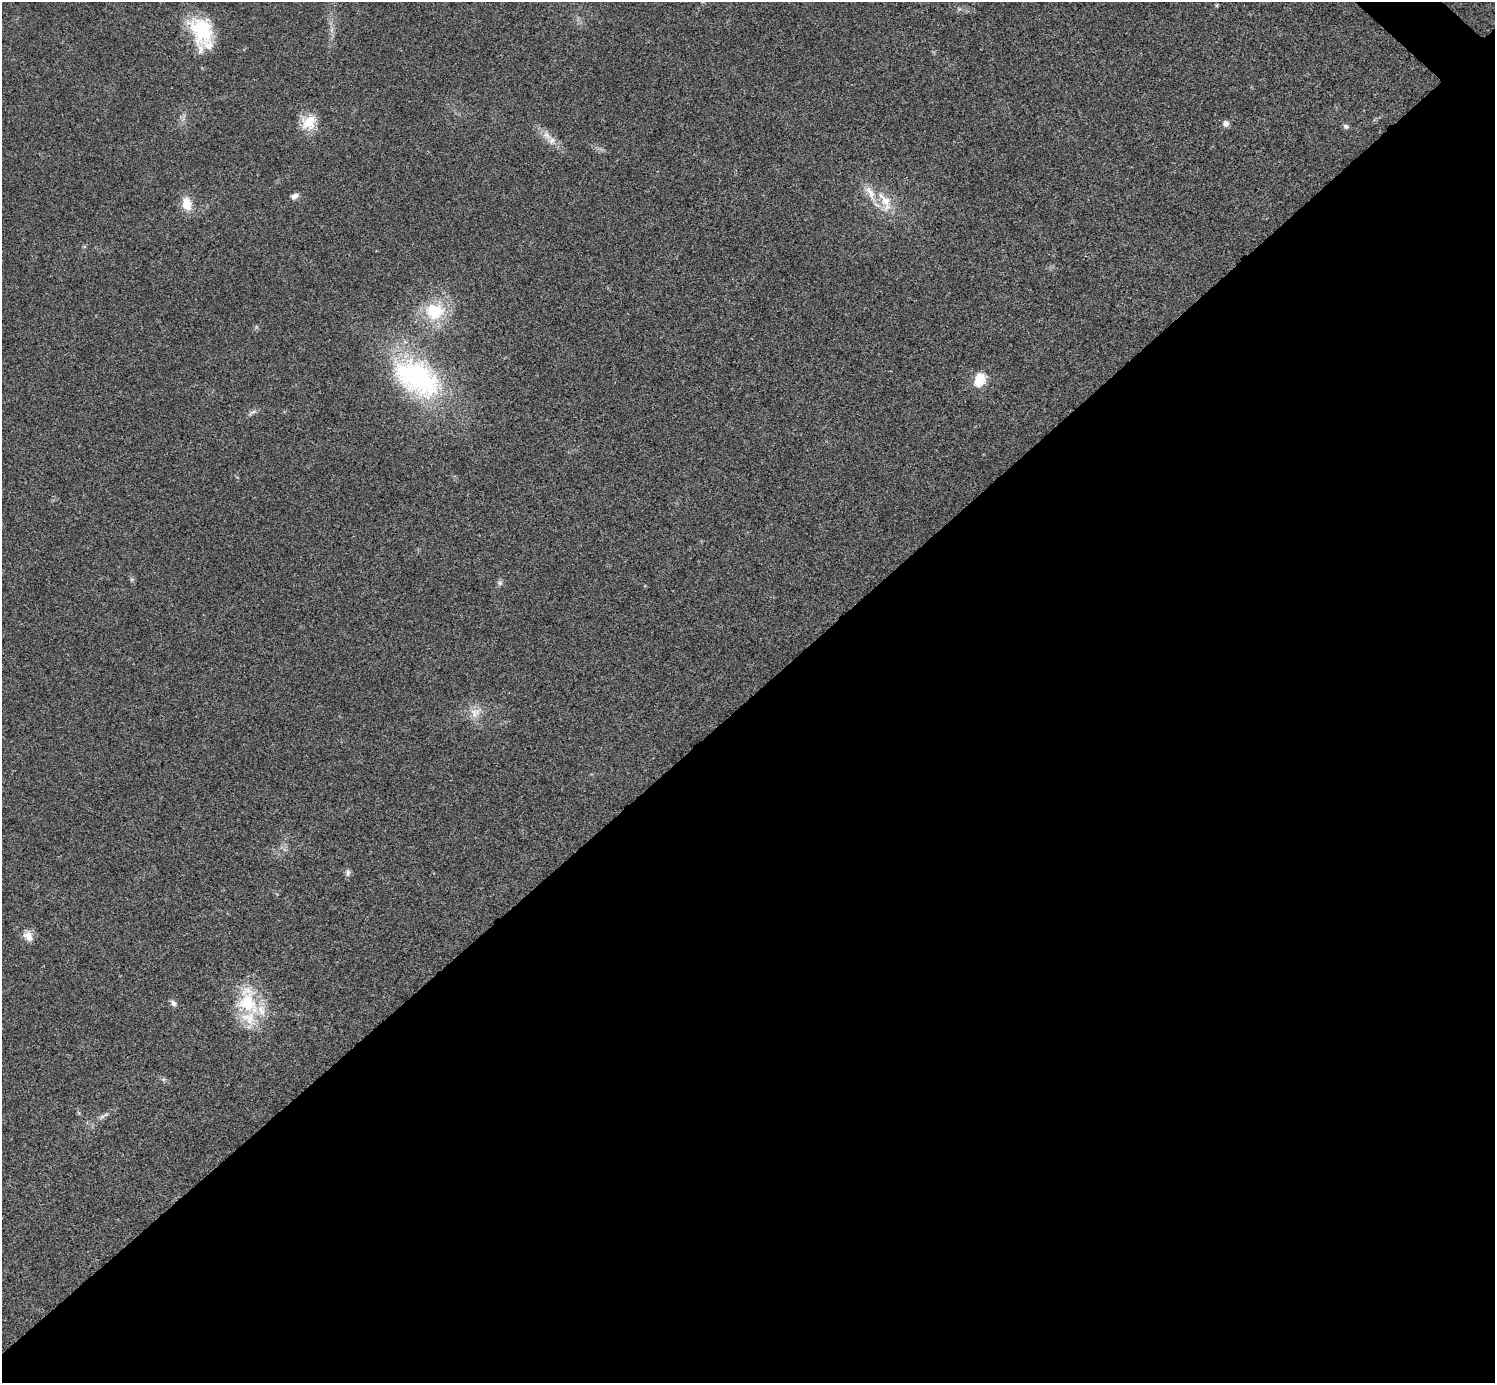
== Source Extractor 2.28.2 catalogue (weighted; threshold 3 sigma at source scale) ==
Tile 15 of 4 x 4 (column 3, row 4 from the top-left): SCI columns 2994-4486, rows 301-1681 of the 5983 x 5983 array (HDU 1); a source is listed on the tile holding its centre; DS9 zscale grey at full resolution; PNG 1497 x 1385 px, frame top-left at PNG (2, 2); no overlay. Shown black and unused: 50% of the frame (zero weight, under 3 of 4 exposures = <1% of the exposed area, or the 3 px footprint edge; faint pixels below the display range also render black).
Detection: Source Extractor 2.28.2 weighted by HDU 2 'WHT'; one run over the whole footprint, this tile lists its part. Background 0.0195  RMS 0.004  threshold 0.0181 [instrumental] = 3 sigma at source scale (4.5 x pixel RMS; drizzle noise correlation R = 1.50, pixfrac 1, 0.05/0.05 arcsec/px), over >= 5 px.
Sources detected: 22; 3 inside a brighter listed object's ellipse — not listed separately; the other 19 listed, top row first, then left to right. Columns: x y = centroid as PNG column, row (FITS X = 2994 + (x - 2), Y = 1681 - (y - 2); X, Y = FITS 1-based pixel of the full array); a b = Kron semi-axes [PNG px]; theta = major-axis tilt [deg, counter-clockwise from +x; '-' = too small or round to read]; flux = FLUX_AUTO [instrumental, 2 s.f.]
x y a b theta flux
202 30 37 24 -77 23
309 122 20 17 46 8.1
1226 123 8 8 - 1.5
1346 126 7 5 -19 1
547 136 14 9 -45 3.4
295 196 10 6 18 1.8
885 201 28 12 -52 8.5
187 204 17 12 -77 6
435 311 28 24 2 18
417 378 68 41 -33 65
979 380 17 12 62 7.4
253 412 12 4 25 1.1
500 583 8 7 - 1
475 713 16 13 37 4.5
348 873 10 6 83 1.1
28 936 14 11 -52 3.3
173 1003 9 6 -48 1.3
248 1003 37 28 -60 24
102 1116 10 4 32 1.1